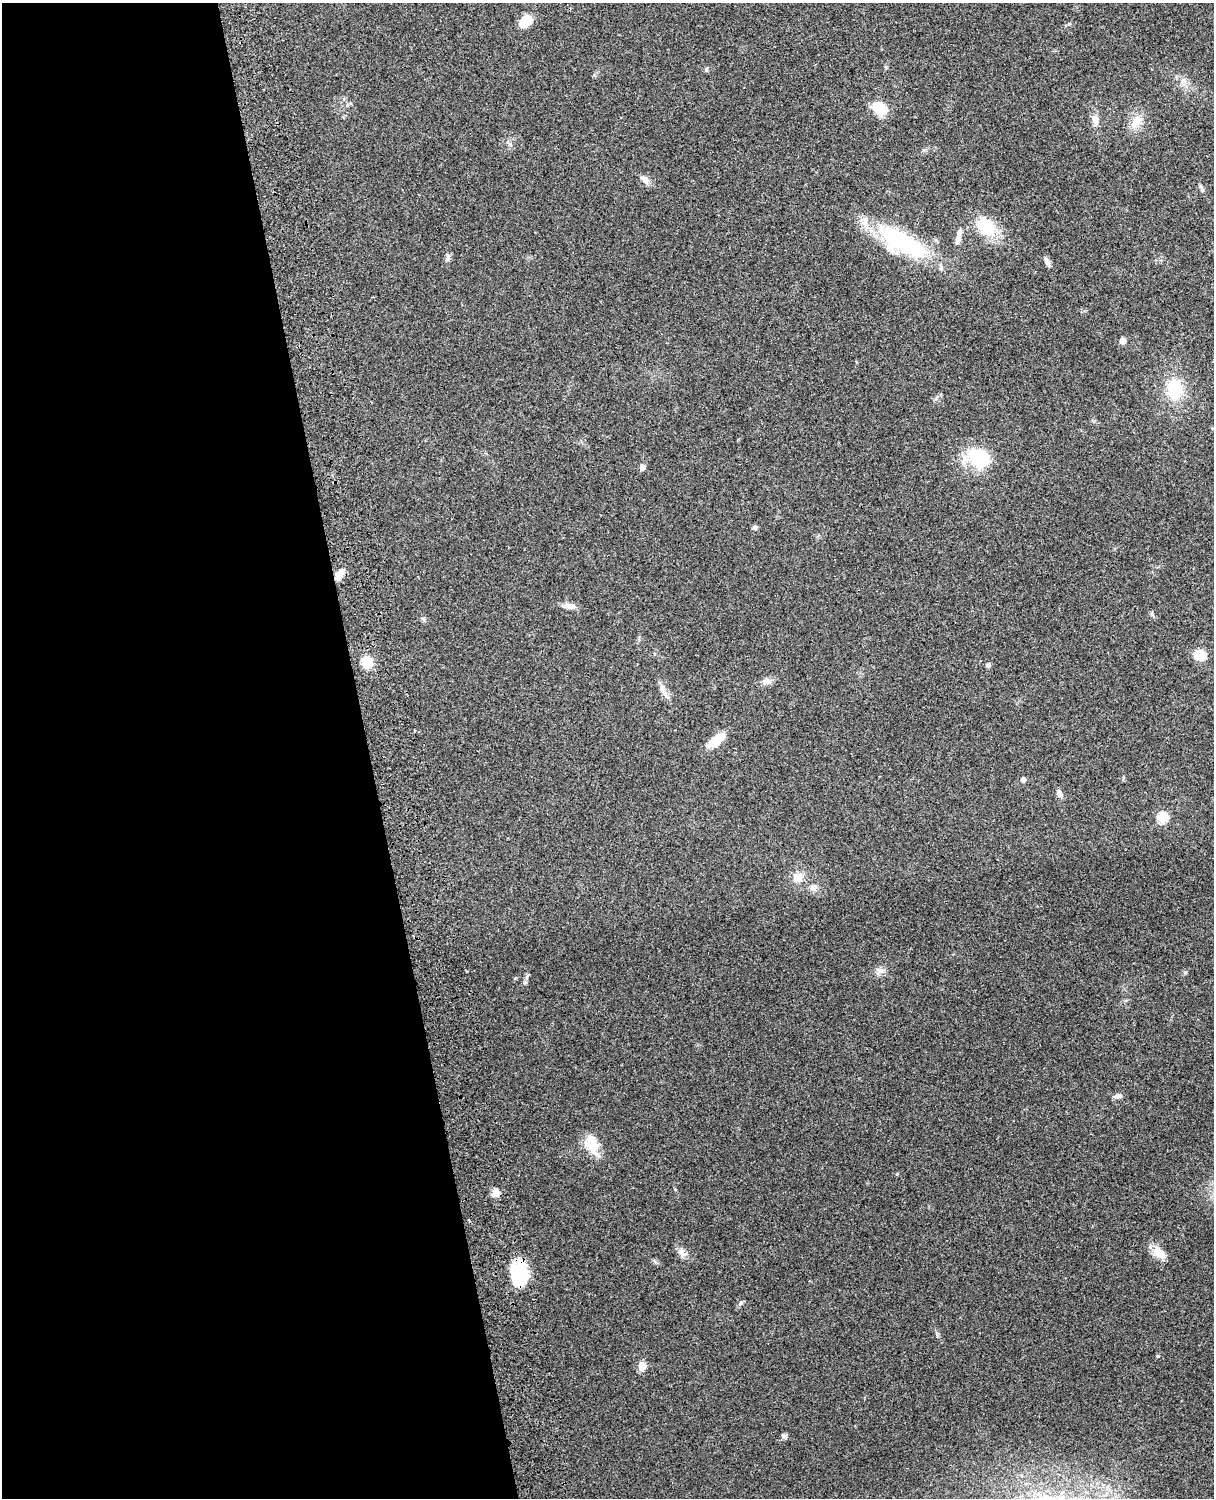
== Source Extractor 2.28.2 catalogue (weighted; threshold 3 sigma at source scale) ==
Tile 5 of 4 x 3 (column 1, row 2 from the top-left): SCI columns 120-1331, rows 1660-3155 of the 5090 x 4928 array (HDU 1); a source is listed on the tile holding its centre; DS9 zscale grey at full resolution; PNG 1216 x 1500 px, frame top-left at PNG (2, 3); no overlay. Shown black and unused: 30% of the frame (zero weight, under 3 of 4 exposures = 6% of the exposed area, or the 3 px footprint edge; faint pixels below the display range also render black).
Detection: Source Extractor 2.28.2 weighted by HDU 2 'WHT'; one run over the whole footprint, this tile lists its part. Background 0.273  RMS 0.0091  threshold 0.0412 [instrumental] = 3 sigma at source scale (4.5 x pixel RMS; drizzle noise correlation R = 1.50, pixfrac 1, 0.05/0.05 arcsec/px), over >= 5 px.
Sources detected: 44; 2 inside a brighter listed object's ellipse — not listed separately; the other 42 listed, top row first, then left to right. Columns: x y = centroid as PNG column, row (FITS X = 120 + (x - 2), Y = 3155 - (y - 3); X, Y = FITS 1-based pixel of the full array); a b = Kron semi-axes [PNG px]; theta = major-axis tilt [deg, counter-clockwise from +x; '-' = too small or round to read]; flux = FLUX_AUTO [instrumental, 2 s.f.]
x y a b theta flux
525 21 14 9 49 17
706 70 6 4 75 1.5
880 108 14 11 -44 25
1095 120 14 8 -72 6
1136 121 18 11 48 12
510 144 6 4 -20 1.5
644 179 13 8 -38 4.8
1202 189 9 4 -67 2
986 226 28 18 -48 28
959 234 17 6 85 4.6
902 242 67 23 -29 95
448 256 8 4 90 2.1
1047 262 15 5 -63 3.6
1123 341 4 4 - 9
1175 389 21 16 -80 35
979 458 27 20 -31 42
642 467 5 5 - 4.9
755 528 6 6 - 2.2
340 575 12 7 57 9.3
569 606 18 7 -2 5.7
1200 656 12 9 -20 16
367 662 10 8 -84 22
988 665 4 4 - 3.4
767 681 13 8 11 5
663 690 19 7 -68 6.2
717 740 26 10 37 14
1023 780 4 4 - 4.2
1059 794 9 7 -65 4.1
1162 817 5 5 - 54
798 877 13 10 36 8.7
813 887 10 8 54 4.1
880 971 12 7 21 4.4
525 983 6 4 2 1.3
1118 1096 11 5 4 3.1
591 1147 27 15 -48 16
496 1192 10 8 81 6.2
682 1253 13 8 -66 4.9
1161 1254 16 11 -55 9.4
519 1273 30 19 89 37
741 1303 7 4 44 1.6
642 1366 10 8 80 8.1
784 1436 7 6 - 2.4
Overlapping masked pixels (flux is a lower limit): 2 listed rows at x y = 902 242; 519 1273
Unlisted compact peaks at least as high as the median listed source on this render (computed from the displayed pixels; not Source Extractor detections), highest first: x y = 1158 1356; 1185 972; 897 1174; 1152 614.